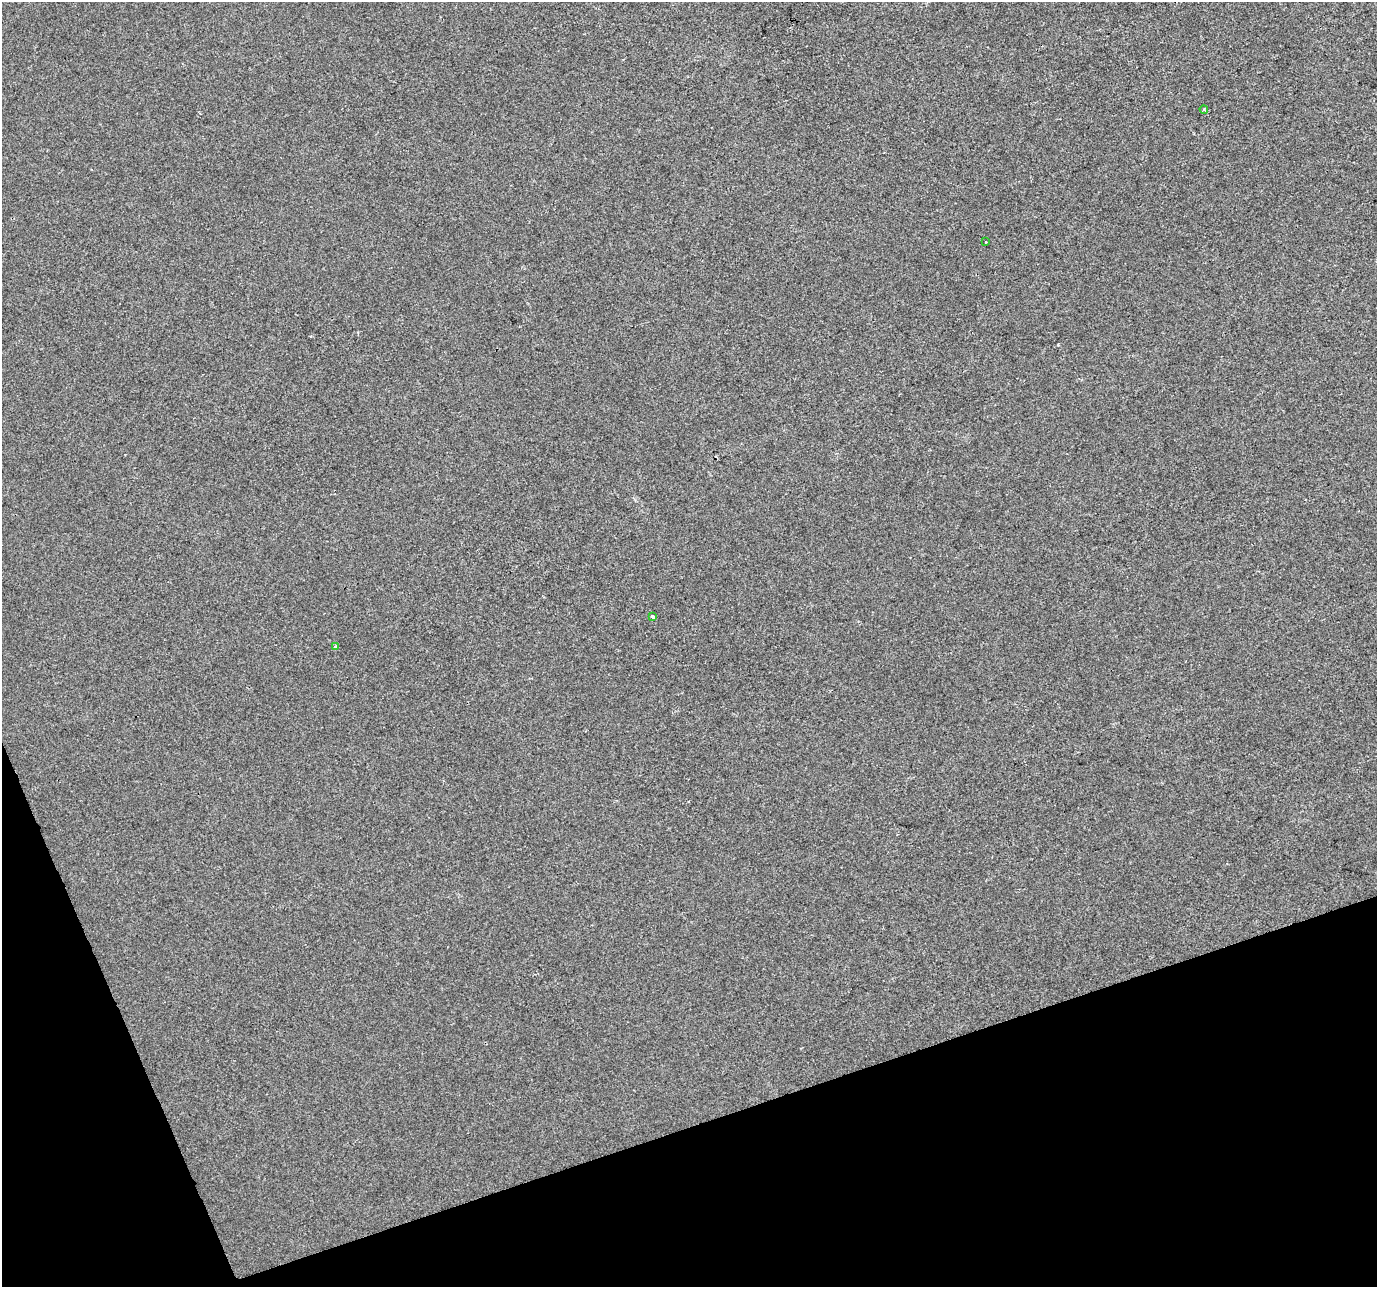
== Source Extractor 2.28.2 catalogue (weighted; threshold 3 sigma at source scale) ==
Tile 14 of 4 x 4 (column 2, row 4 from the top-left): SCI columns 1378-2752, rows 130-1414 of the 5503 x 5342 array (HDU 1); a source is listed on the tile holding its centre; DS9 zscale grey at full resolution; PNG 1379 x 1289 px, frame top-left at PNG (2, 2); each listed source drawn as its Kron ellipse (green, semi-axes under 4 px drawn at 4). Shown black and unused: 16% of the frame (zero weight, under 2 of 3 exposures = <1% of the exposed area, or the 3 px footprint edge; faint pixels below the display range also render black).
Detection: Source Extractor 2.28.2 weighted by HDU 2 'WHT'; one run over the whole footprint, this tile lists its part. Background -2.12e-04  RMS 0.0042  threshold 0.0189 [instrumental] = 3 sigma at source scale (4.5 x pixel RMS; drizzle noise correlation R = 1.50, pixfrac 1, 0.0396/0.0396 arcsec/px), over >= 5 px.
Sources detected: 5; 1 cosmic-ray / hot-pixel residue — neither listed nor drawn; the other 4 listed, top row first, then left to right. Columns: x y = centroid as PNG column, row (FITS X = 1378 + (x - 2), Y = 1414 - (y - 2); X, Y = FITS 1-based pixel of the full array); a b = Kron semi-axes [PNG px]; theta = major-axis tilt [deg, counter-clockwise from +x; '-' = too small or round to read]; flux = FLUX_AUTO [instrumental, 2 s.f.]
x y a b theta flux
1204 109 4 4 - 0.51
986 242 3 2 - 0.31
652 617 4 3 - 1.4
336 647 4 3 - 1.1